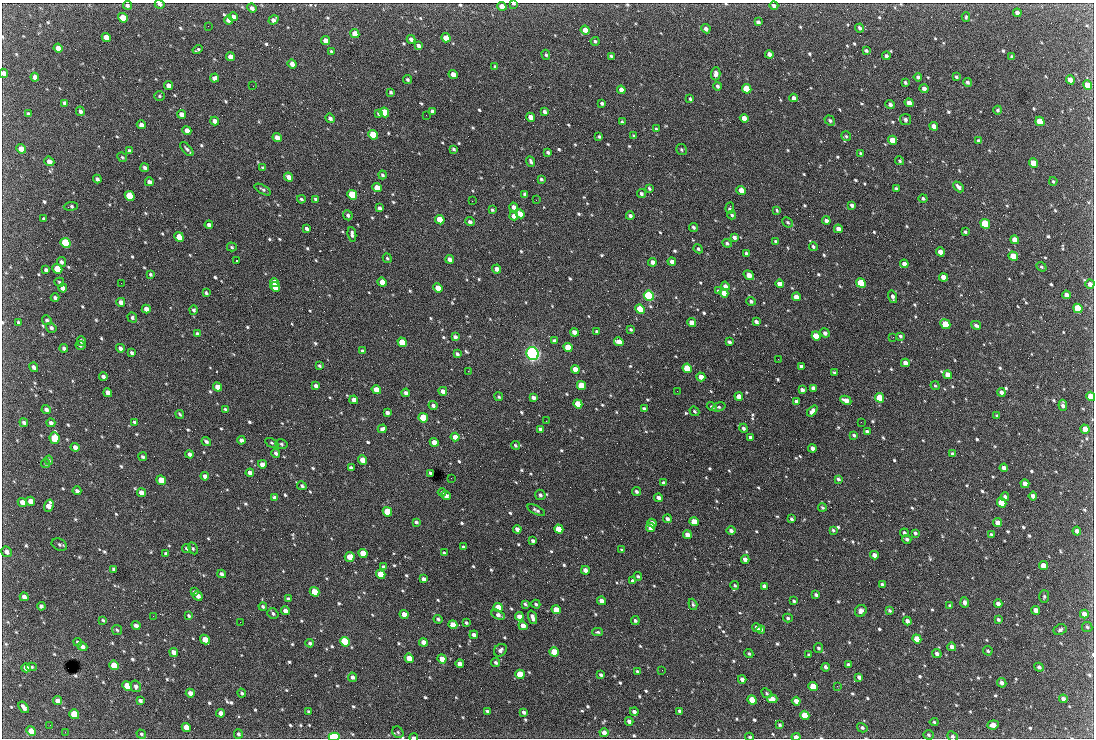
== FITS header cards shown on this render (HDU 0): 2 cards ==
NAXIS1  =                 1092 /fastest changing axis
NAXIS2  =                  736 /next to fastest changing axis

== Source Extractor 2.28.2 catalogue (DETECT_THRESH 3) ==
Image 1092 x 736 px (HDU 0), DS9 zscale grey, 1 PNG px = 1 image px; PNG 1096 x 740 px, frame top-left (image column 1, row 736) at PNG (2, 3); each listed source drawn as its Kron ellipse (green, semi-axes under 4 px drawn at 4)
Background 2750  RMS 48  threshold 144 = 3 sigma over >= 5 px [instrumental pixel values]
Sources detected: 810; of the 810, the 500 brightest by FLUX_AUTO listed and drawn (310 fainter detections omitted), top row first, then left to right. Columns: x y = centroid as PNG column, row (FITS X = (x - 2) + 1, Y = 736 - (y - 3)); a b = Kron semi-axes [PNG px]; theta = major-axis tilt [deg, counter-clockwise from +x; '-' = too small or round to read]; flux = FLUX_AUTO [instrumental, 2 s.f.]
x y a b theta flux
160 4 5 3 - 8.5e+03
514 4 3 2 - 5.0e+03
127 5 4 4 - 7.9e+03
774 5 4 4 - 1.0e+04
502 6 5 4 - 4.0e+04
252 8 5 4 - 1.2e+04
1017 13 4 3 - 1.1e+04
234 17 4 4 - 1.8e+04
966 17 5 3 - 4.6e+03
123 18 5 4 - 5.7e+04
228 20 4 4 - 1.2e+04
273 20 5 4 - 1.3e+04
758 22 4 3 - 9.0e+03
208 26 2 2 - 4.6e+03
860 28 4 3 - 8.6e+03
706 29 5 4 - 1.0e+04
585 30 4 4 - 2.8e+04
355 34 5 4 - 4.6e+04
106 37 5 4 - 3.5e+04
446 38 5 4 - 3.2e+04
411 39 4 3 - 1.1e+04
326 41 4 4 - 2.5e+04
595 41 4 3 - 5.7e+03
418 45 4 3 - 1.0e+04
58 48 4 4 - 2.0e+04
198 49 5 2 - 4.7e+03
866 50 4 3 - 6.2e+03
331 52 4 3 - 4.5e+03
769 54 4 4 - 1.4e+04
546 55 5 4 - 4.9e+03
611 56 4 3 - 6.8e+03
886 56 4 3 - 8.5e+03
1012 56 4 3 - 4.7e+03
230 57 4 4 - 2.5e+04
292 64 4 4 - 2.1e+04
495 66 4 3 - 4.5e+03
4 73 4 4 - 1.6e+04
453 74 4 4 - 2.5e+04
716 74 7 4 89 1.4e+04
35 77 4 4 - 1.6e+04
918 77 4 3 - 8.7e+03
956 77 3 3 - 6.1e+03
214 78 4 4 - 1.6e+04
407 79 4 3 - 5.8e+03
1070 80 5 4 - 3.7e+04
905 82 4 3 - 6.3e+03
967 82 4 4 - 6.7e+03
1087 85 5 4 - 4.9e+04
168 86 4 4 - 1.9e+04
253 86 2 2 - 1.9e+04
717 86 4 3 - 7.2e+03
747 89 5 4 - 1.3e+05
924 89 4 4 - 1.2e+04
621 90 4 4 - 1.7e+04
391 92 4 3 - 5.8e+03
159 96 5 4 - 4.7e+03
794 98 4 3 - 1.2e+04
690 99 3 3 - 5.1e+03
65 103 4 4 - 1.0e+04
602 103 4 3 - 7.0e+03
909 103 4 4 - 2.2e+04
890 104 5 4 - 1.0e+04
998 110 4 4 - 6.1e+03
80 111 5 4 - 1.1e+04
432 111 4 3 - 9.5e+03
384 112 5 4 - 1.4e+05
545 112 4 3 - 1.0e+04
379 113 4 3 - 9.7e+03
28 114 4 3 - 7.2e+03
182 114 5 4 - 1.7e+04
426 115 2 2 - 1.1e+04
531 117 4 4 - 3.0e+04
330 118 5 4 - 1.1e+04
744 118 4 4 - 2.9e+04
905 119 5 5 - 8.4e+03
830 120 5 4 - 6.7e+03
215 121 4 4 - 1.7e+04
1040 121 5 4 - 9.2e+04
622 122 4 3 - 5.4e+03
141 125 4 4 - 1.6e+04
934 126 4 4 - 2.4e+04
656 129 4 3 - 4.6e+03
187 130 5 4 - 2.0e+04
373 135 5 4 - 1.3e+05
599 136 3 3 - 5.1e+03
634 136 4 3 - 4.4e+03
846 136 5 4 - 4.9e+03
277 137 5 4 - 2.3e+04
892 140 5 4 - 5.1e+04
979 141 4 3 - 7.6e+03
21 149 5 4 - 3.1e+04
187 149 8 4 -48 9.2e+03
454 149 4 3 - 5.5e+03
681 150 5 5 - 5.0e+03
129 151 4 4 - 8.0e+03
548 152 4 3 - 7.4e+03
861 153 4 3 - 5.3e+03
122 157 5 4 - 4.5e+03
49 161 5 4 - 1.8e+04
531 161 5 3 - 7.6e+03
900 161 4 4 - 4.7e+03
1033 163 5 4 - 7.1e+04
145 168 4 4 - 8.8e+03
263 168 3 3 - 4.7e+03
382 175 4 4 - 6.3e+03
289 177 5 4 - 1.9e+04
97 179 4 3 - 8.7e+03
541 179 3 3 - 5.6e+03
1053 181 4 3 - 4.8e+03
149 182 4 3 - 1.1e+04
959 187 6 3 -46 1.4e+04
377 188 5 4 - 5.0e+04
649 188 4 3 - 5.7e+03
896 188 4 3 - 5.0e+03
263 190 9 4 -29 6.4e+03
741 190 4 4 - 3.7e+04
525 194 4 3 - 8.3e+03
641 194 4 4 - 7.2e+03
352 195 5 4 - 2.3e+05
130 196 5 4 - 1.9e+05
923 198 4 4 - 5.8e+03
301 199 4 3 - 5.2e+03
315 199 4 3 - 4.5e+03
536 200 2 2 - 4.5e+03
472 201 2 2 - 5.9e+03
852 205 4 3 - 8.6e+03
71 206 7 4 5 6.1e+03
513 207 4 4 - 1.4e+04
379 208 4 3 - 1.1e+04
730 208 6 3 82 7.4e+03
492 210 4 3 - 5.6e+03
777 210 4 3 - 4.5e+03
520 214 5 4 - 2.5e+04
348 215 5 4 - 7.8e+03
732 215 4 3 - 5.6e+03
514 216 4 4 - 2.2e+04
630 216 4 3 - 8.8e+03
44 219 3 3 - 6.7e+03
440 220 5 4 - 7.7e+04
826 221 4 3 - 1.1e+04
470 222 5 3 - 8.8e+03
788 222 5 4 - 5.3e+03
985 224 5 4 - 2.3e+05
209 225 4 4 - 1.1e+04
693 227 4 3 - 6.4e+03
307 228 4 3 - 8.1e+03
838 229 4 4 - 2.4e+04
965 232 4 3 - 5.6e+03
352 234 7 4 -82 1.1e+04
179 237 5 4 - 8.0e+04
734 237 4 4 - 1.0e+04
1015 240 4 4 - 3.9e+04
776 241 4 3 - 5.3e+03
65 243 5 4 - 2.8e+05
727 243 5 4 - 7.2e+03
813 246 4 4 - 6.2e+03
232 247 5 4 - 4.5e+03
698 249 5 4 - 5.5e+03
940 252 4 4 - 3.1e+04
746 253 3 3 - 5.8e+03
1013 256 5 4 - 8.4e+04
387 258 5 4 - 4.8e+03
450 259 4 3 - 1.6e+04
236 261 3 2 - 1.1e+05
672 261 4 3 - 1.4e+04
61 262 5 4 - 8.1e+03
652 262 4 3 - 1.5e+04
904 264 4 4 - 2.1e+04
1041 267 5 4 - 4.9e+03
57 269 5 4 - 1.0e+05
497 269 4 4 - 1.7e+04
46 270 4 4 - 9.5e+03
150 274 4 3 - 5.0e+03
749 275 5 4 - 3.2e+04
943 277 4 4 - 3.2e+04
59 282 5 3 - 4.4e+03
382 282 5 4 - 3.5e+04
121 283 2 2 - 8.5e+03
275 283 5 4 - 6.0e+04
861 283 5 4 - 2.4e+05
780 284 4 4 - 2.2e+04
1090 284 4 4 - 1.3e+04
725 286 4 4 - 1.3e+04
275 287 5 4 - 6.8e+04
63 288 4 4 - 1.3e+04
438 288 5 4 - 4.1e+04
718 291 3 3 - 6.1e+03
206 293 4 3 - 5.8e+03
724 293 4 4 - 2.4e+04
1067 295 4 4 - 2.0e+04
649 296 5 4 - 5.5e+05
796 297 4 4 - 3.1e+04
893 297 6 3 -74 9.9e+03
55 298 4 3 - 8.5e+03
751 301 5 4 - 7.3e+03
121 302 4 4 - 1.5e+04
1078 308 5 4 - 2.0e+05
146 309 4 4 - 1.9e+04
640 309 5 4 - 1.5e+05
194 310 4 4 - 6.8e+03
132 318 5 4 - 7.2e+03
47 320 5 4 - 7.7e+03
756 322 4 3 - 1.0e+04
18 323 4 3 - 6.8e+03
692 323 4 4 - 3.4e+04
945 324 5 4 - 8.9e+04
976 325 5 3 - 1.0e+04
51 328 5 4 - 8.6e+03
631 330 4 3 - 6.4e+03
597 331 4 3 - 6.4e+03
574 332 4 4 - 2.1e+04
825 333 5 4 - 1.1e+04
197 334 4 3 - 6.8e+03
816 336 5 4 - 8.6e+04
900 336 4 3 - 5.9e+03
455 337 4 3 - 1.0e+04
893 337 2 2 - 1.5e+04
81 341 5 4 - 1.2e+04
554 341 4 3 - 8.1e+03
402 342 5 4 - 1.2e+05
619 342 5 4 - 3.1e+04
729 342 4 3 - 8.4e+03
80 345 5 4 - 5.3e+03
568 347 5 4 - 9.8e+04
64 348 4 3 - 9.1e+03
120 348 4 3 - 1.0e+04
362 351 4 3 - 6.4e+03
132 353 4 3 - 7.1e+03
457 354 4 3 - 8.1e+03
532 354 6 6 - 1.3e+06
778 359 2 2 - 1.2e+04
905 363 4 4 - 2.0e+04
319 366 4 3 - 4.8e+03
801 366 4 3 - 8.6e+03
34 367 5 4 - 9.4e+03
687 368 5 4 - 1.4e+05
575 369 4 4 - 2.7e+04
468 371 4 2 - 7.9e+03
834 373 4 3 - 6.1e+03
948 375 4 4 - 4.0e+04
103 376 4 3 - 9.0e+03
701 377 4 4 - 3.3e+04
316 386 4 3 - 9.7e+03
581 386 5 4 - 1.1e+05
935 386 5 3 - 4.4e+03
218 387 5 4 - 4.0e+04
813 388 4 3 - 1.5e+04
376 390 5 4 - 5.4e+04
802 390 4 3 - 1.2e+04
443 391 4 4 - 1.9e+04
677 391 2 2 - 5.9e+03
1001 392 4 4 - 1.3e+04
108 393 5 4 - 2.4e+04
406 393 4 4 - 1.2e+04
739 396 4 4 - 2.7e+04
1091 396 5 4 - 5.3e+04
499 397 4 4 - 5.0e+03
533 398 4 3 - 9.9e+03
880 398 5 4 - 1.4e+05
354 400 4 4 - 1.7e+04
846 400 6 4 -26 2.3e+04
796 402 4 3 - 1.1e+04
578 404 5 4 - 8.7e+04
433 405 4 4 - 9.6e+03
1063 405 5 4 - 1.1e+04
712 407 5 4 - 5.5e+03
719 407 7 4 17 4.8e+03
46 409 4 4 - 1.0e+04
225 409 4 3 - 4.8e+03
644 409 4 3 - 1.0e+04
694 411 5 3 - 4.7e+03
812 411 6 4 51 1.5e+04
387 413 4 3 - 1.2e+04
180 414 4 3 - 4.7e+03
997 416 3 3 - 5.2e+03
423 418 5 4 - 1.6e+05
546 421 2 2 - 6.6e+03
134 422 4 3 - 5.1e+03
861 422 2 2 - 5.8e+03
24 423 4 3 - 9.0e+03
51 423 4 4 - 9.0e+03
743 428 4 4 - 7.8e+03
382 429 5 4 - 1.5e+04
540 429 4 3 - 6.6e+03
1085 429 5 4 - 4.3e+04
867 432 4 3 - 8.7e+03
854 435 4 3 - 6.4e+03
455 437 4 4 - 2.8e+04
751 437 4 3 - 9.0e+03
55 438 6 5 - 1.5e+05
241 440 4 4 - 1.1e+04
206 441 5 3 - 7.2e+03
434 442 4 4 - 3.0e+04
272 443 7 4 -27 5.6e+03
281 444 6 5 - 6.6e+03
515 445 4 4 - 5.7e+03
75 447 4 4 - 1.3e+04
812 448 4 3 - 1.2e+04
276 453 4 3 - 8.0e+03
190 454 4 4 - 1.1e+04
952 454 4 3 - 6.9e+03
143 457 4 3 - 6.6e+03
49 460 4 4 - 4.7e+03
363 460 5 4 - 4.4e+04
46 464 5 4 - 4.6e+03
262 464 4 4 - 1.9e+04
351 468 4 4 - 1.1e+04
1004 468 4 4 - 1.7e+04
250 473 4 4 - 1.5e+04
430 473 3 3 - 6.0e+03
205 476 4 4 - 1.6e+04
451 478 2 2 - 5.1e+03
838 479 4 3 - 6.4e+03
161 480 5 4 - 7.8e+04
664 483 4 3 - 8.6e+03
1025 484 4 4 - 2.1e+04
302 486 5 3 - 6.0e+03
77 491 4 3 - 8.8e+03
636 491 4 3 - 7.3e+03
442 492 4 4 - 5.4e+03
141 493 4 4 - 2.2e+04
540 495 5 5 - 8.3e+03
446 496 5 4 - 1.2e+04
1033 496 4 4 - 1.7e+04
1005 497 4 4 - 1.0e+04
275 498 4 3 - 9.9e+03
658 498 4 4 - 1.2e+04
30 501 4 4 - 2.2e+04
22 502 5 4 - 2.5e+04
1002 503 5 4 - 1.1e+05
49 506 6 4 72 2.7e+04
822 507 4 3 - 4.5e+03
536 510 10 4 -28 8.8e+03
387 512 5 4 - 1.1e+05
667 519 4 4 - 9.2e+03
792 519 4 3 - 6.1e+03
416 522 4 3 - 5.9e+03
694 522 5 4 - 5.9e+04
998 522 4 4 - 2.2e+04
652 523 4 3 - 1.7e+04
650 528 4 4 - 2.0e+04
517 529 4 4 - 1.2e+04
559 529 5 4 - 7.0e+04
833 530 4 3 - 4.7e+03
731 531 4 3 - 1.0e+04
1077 531 4 3 - 1.5e+04
904 533 4 4 - 6.7e+03
915 533 4 3 - 7.5e+03
991 534 3 3 - 5.3e+03
687 535 4 4 - 2.2e+04
907 539 4 3 - 6.6e+03
533 541 4 3 - 8.0e+03
59 545 8 5 -23 7.0e+03
463 547 3 3 - 4.9e+03
186 548 4 3 - 5.5e+03
193 548 6 4 -63 5.2e+03
622 550 4 3 - 6.2e+03
7 552 6 5 - 1.4e+04
363 553 5 4 - 5.5e+04
444 553 4 3 - 6.3e+03
166 554 4 3 - 7.4e+03
874 555 4 4 - 1.8e+04
350 557 5 5 - 5.0e+04
745 559 4 4 - 1.8e+04
1044 566 4 4 - 4.3e+04
383 567 4 3 - 8.7e+03
114 569 4 3 - 8.6e+03
585 570 4 4 - 1.7e+04
222 574 4 4 - 9.7e+03
381 574 5 4 - 8.9e+04
638 576 4 4 - 5.4e+03
423 579 4 3 - 1.2e+04
632 581 4 3 - 8.2e+03
882 585 4 3 - 1.2e+04
735 586 4 3 - 4.7e+03
764 586 4 4 - 1.1e+04
194 592 3 3 - 4.7e+03
315 592 5 4 - 7.9e+04
816 595 3 3 - 6.5e+03
198 596 5 4 - 1.9e+04
1044 596 6 5 - 5.6e+03
24 597 4 4 - 1.4e+04
288 599 4 3 - 8.1e+03
601 601 4 4 - 2.2e+04
794 601 3 3 - 5.6e+03
965 602 5 4 - 9.9e+03
525 604 4 3 - 4.9e+03
536 604 4 4 - 5.5e+03
693 604 6 4 -72 5.5e+03
998 604 4 4 - 1.4e+04
41 606 4 4 - 9.2e+03
263 606 4 4 - 6.0e+03
950 606 4 4 - 9.7e+03
498 608 5 4 - 9.9e+04
556 610 5 4 - 5.4e+04
889 610 3 3 - 5.1e+03
1036 610 4 4 - 2.6e+04
285 611 4 4 - 1.7e+04
861 611 6 5 - 1.3e+04
273 613 6 5 - 7.8e+03
404 614 4 4 - 2.8e+04
1084 614 4 4 - 1.8e+04
498 615 7 4 -26 1.2e+04
153 616 2 2 - 1.0e+04
189 616 4 3 - 5.1e+03
519 616 4 4 - 1.9e+04
533 617 7 4 -70 1.4e+04
788 618 5 4 - 5.8e+03
438 619 4 3 - 5.9e+03
103 620 3 3 - 4.6e+03
998 620 4 3 - 6.6e+03
635 621 4 4 - 6.5e+03
907 621 4 4 - 1.2e+04
240 622 3 2 - 4.6e+03
466 623 3 3 - 4.8e+03
453 625 5 4 - 3.9e+04
136 626 5 4 - 1.3e+04
523 626 4 4 - 2.0e+04
1087 627 5 5 - 5.5e+03
757 628 5 4 - 1.6e+04
761 629 4 3 - 6.7e+03
117 630 5 4 - 5.0e+03
1060 630 7 5 26 7.2e+03
598 632 5 4 - 5.5e+03
474 635 4 3 - 1.3e+04
205 639 5 4 - 3.6e+04
917 639 5 4 - 7.0e+04
78 642 4 4 - 6.4e+03
345 642 5 4 - 2.8e+05
423 642 4 4 - 1.9e+04
310 643 4 3 - 6.6e+03
83 647 5 4 - 1.3e+04
952 647 4 4 - 1.6e+04
818 648 5 4 - 6.0e+03
500 650 7 5 41 1.2e+04
988 651 5 4 - 5.8e+03
174 652 4 4 - 2.7e+04
554 652 5 4 - 8.1e+04
937 653 5 4 - 9.5e+03
749 654 5 4 - 4.8e+03
809 655 3 3 - 5.4e+03
409 658 5 4 - 4.5e+04
442 659 5 4 - 3.9e+04
496 662 5 4 - 6.1e+03
460 664 4 4 - 2.6e+04
114 665 5 4 - 8.3e+04
848 665 4 3 - 6.9e+03
32 667 5 4 - 4.8e+03
825 667 4 4 - 8.4e+03
1039 667 5 4 - 8.9e+03
26 668 5 4 - 2.2e+04
662 670 2 2 - 6.3e+03
637 672 4 3 - 6.8e+03
520 674 5 4 - 1.1e+05
601 675 4 3 - 6.0e+03
352 677 5 4 - 1.0e+04
859 677 4 3 - 9.3e+03
742 679 4 3 - 1.2e+04
1002 683 5 4 - 1.3e+04
127 686 5 4 - 5.4e+04
136 686 6 5 - 9.3e+03
837 686 3 3 - 4.5e+03
813 687 5 4 - 8.0e+04
190 693 4 4 - 1.9e+04
242 693 4 3 - 6.0e+03
767 693 5 4 - 4.6e+03
772 699 5 4 - 2.1e+04
1063 699 4 3 - 1.0e+04
140 700 4 3 - 7.3e+03
752 700 5 4 - 9.2e+04
57 701 5 4 - 1.8e+04
796 701 4 4 - 2.1e+04
24 707 6 4 -55 1.5e+04
487 711 4 3 - 6.0e+03
680 711 4 3 - 1.1e+04
309 712 3 3 - 4.8e+03
524 712 4 3 - 8.1e+03
634 712 4 3 - 9.8e+03
221 713 4 4 - 1.6e+04
74 714 5 4 - 1.1e+05
805 715 5 4 - 6.9e+04
629 721 4 3 - 1.3e+04
934 722 4 4 - 5.0e+03
50 725 2 2 - 5.0e+03
780 725 3 3 - 6.0e+03
993 725 6 4 6 2.0e+04
186 727 5 4 - 4.7e+04
862 728 5 4 - 6.8e+03
31 731 5 4 - 3.3e+04
65 732 2 2 - 1.0e+04
398 732 6 5 - 6.6e+03
604 732 4 4 - 1.5e+04
141 734 5 4 - 5.1e+03
238 734 5 4 - 6.3e+03
928 735 5 5 - 5.1e+03
952 736 5 4 - 7.4e+03
334 737 5 3 - 4.0e+05
414 737 4 2 - 1.1e+04
750 737 4 3 - 4.5e+03
796 737 4 3 - 1.8e+04
At the frame edge (FLAGS 8, measured only in part): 9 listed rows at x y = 160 4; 514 4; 4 73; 1091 396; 952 736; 334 737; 414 737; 750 737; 796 737
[310 fainter detections neither listed nor drawn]